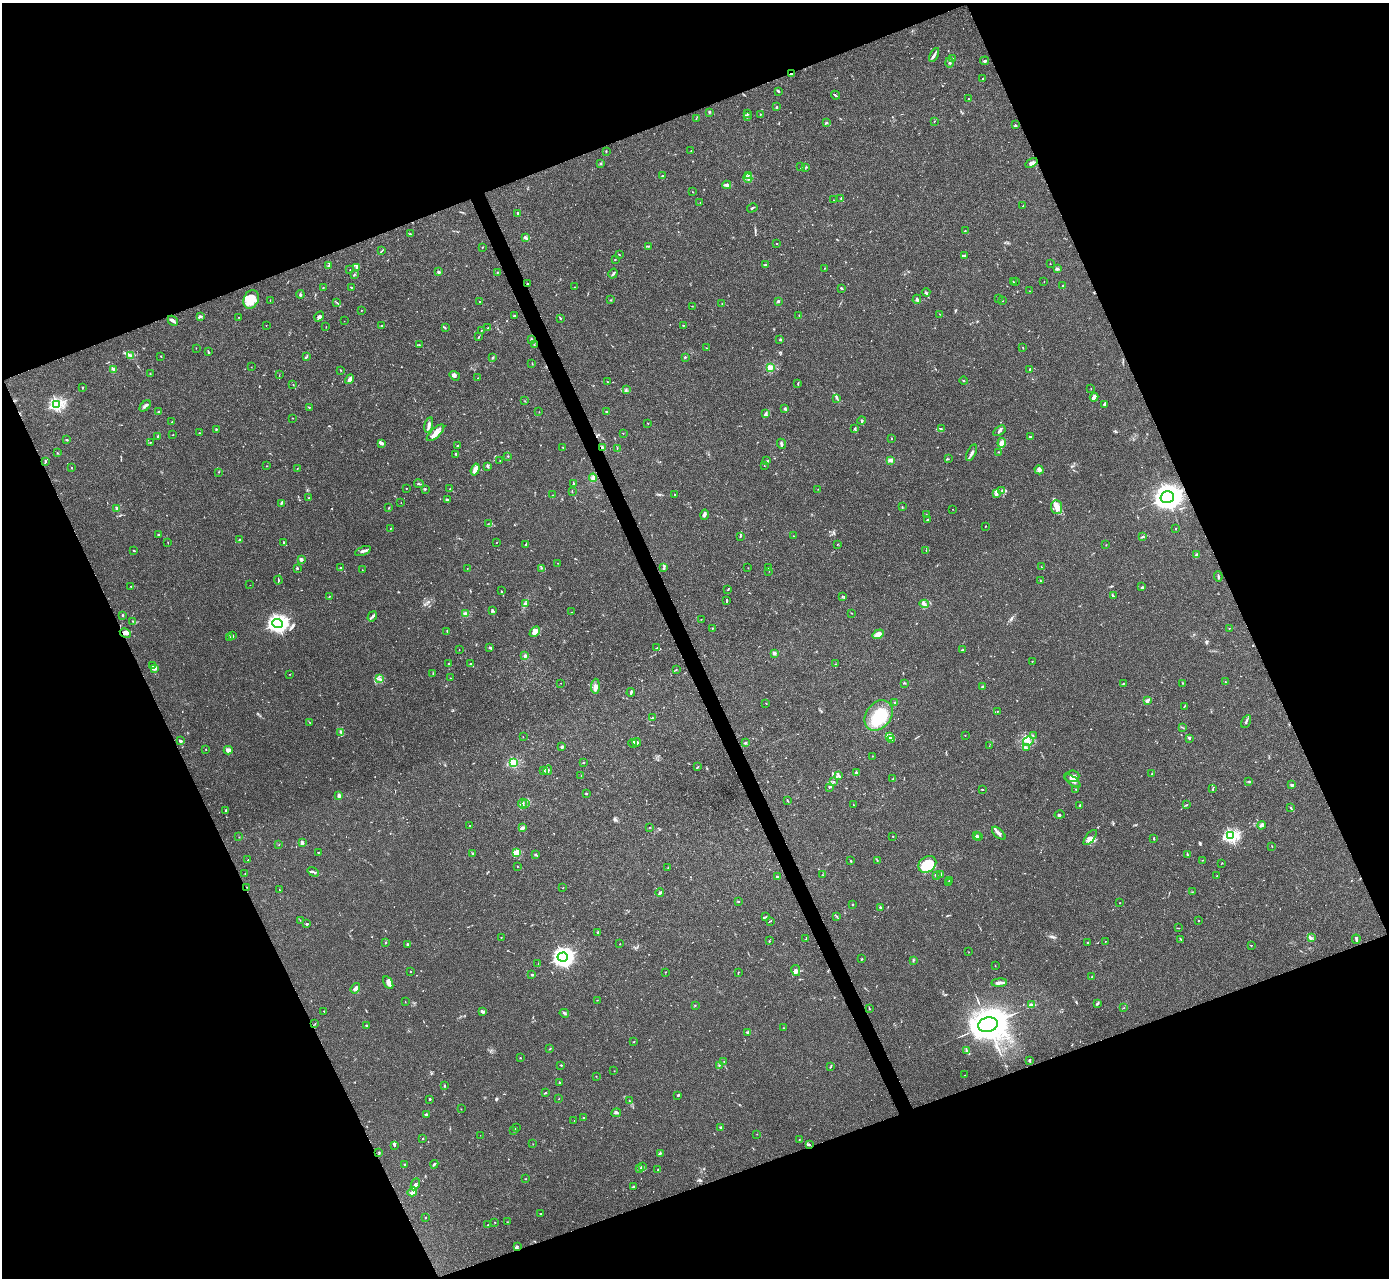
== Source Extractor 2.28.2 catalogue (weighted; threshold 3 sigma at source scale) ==
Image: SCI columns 4-5551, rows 284-5387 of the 5553 x 5542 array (HDU 1 of 3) = the unmasked area's bounding box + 8 px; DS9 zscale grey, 4 x 4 block average (1 PNG px = mean of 4 x 4 image px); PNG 1391 x 1280 px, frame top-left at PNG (2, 3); each listed source drawn as its Kron ellipse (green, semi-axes under 4 px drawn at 4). Shown black and unused: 43% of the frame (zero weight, under 3 of 4 exposures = <1% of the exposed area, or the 3 px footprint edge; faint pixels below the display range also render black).
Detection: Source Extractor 2.28.2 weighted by HDU 2 'WHT'. Background 0.0392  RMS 0.0028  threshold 0.0126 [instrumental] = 3 sigma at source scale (4.5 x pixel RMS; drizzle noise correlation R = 1.50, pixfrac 1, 0.05/0.05 arcsec/px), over >= 5 px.
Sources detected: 738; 2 too faint to see at this stretch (4 x 4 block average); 1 inside a brighter object's white glare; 4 cosmic-ray / hot-pixel residue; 4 long thin detections or spike segments (spike, bleed or trail) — neither listed nor drawn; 32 coinciding with a brighter row at this scale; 45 inside a brighter listed object's ellipse — not listed separately; of the other 650, all 500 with FLUX_AUTO >= 0.464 (the completeness limit of this list) listed and drawn (150 fainter detections not listed), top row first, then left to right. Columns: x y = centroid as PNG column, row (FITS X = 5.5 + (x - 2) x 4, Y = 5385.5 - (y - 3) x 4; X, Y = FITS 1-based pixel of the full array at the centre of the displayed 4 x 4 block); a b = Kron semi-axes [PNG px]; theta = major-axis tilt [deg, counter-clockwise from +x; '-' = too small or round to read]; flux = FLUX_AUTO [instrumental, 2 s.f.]
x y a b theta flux
934 55 7 2 63 4.9
952 58 2 2 - 1.1
985 61 4 3 - 2
950 62 5 2 - 2.4
791 74 4 2 - 2.1
983 78 2 2 - 0.84
779 91 3 2 - 2.3
835 95 4 2 - 1.8
969 99 2 2 - 0.6
776 107 2 2 - 1.3
709 112 3 2 - 1.7
748 114 2 2 - 1.4
761 114 2 2 - 0.67
747 116 3 2 - 1.4
696 119 2 2 - 0.49
934 121 2 2 - 0.53
826 123 3 2 - 2.2
1015 125 2 2 - 0.88
606 151 2 2 - 1.5
691 151 2 2 - 0.81
600 163 2 2 - 1.2
1032 163 7 3 34 5.8
801 167 2 2 - 0.83
806 167 2 2 - 0.96
748 175 2 2 - 0.74
662 176 2 2 - 1.2
748 178 5 2 - 3.2
727 185 4 3 - 4.8
693 192 2 2 - 0.58
841 199 2 2 - 0.64
834 200 3 2 - 0.77
700 202 2 2 - 0.61
1023 206 2 2 - 0.7
752 208 5 2 - 2
518 213 2 2 - 1.9
965 231 2 2 - 0.89
410 234 2 2 - 1.5
525 237 4 2 - 4.1
777 244 2 2 - 0.95
648 246 2 2 - 1.1
482 247 3 2 - 0.9
382 251 3 2 - 1.1
619 254 2 2 - 1
964 255 3 2 - 1.3
615 259 2 2 - 2.6
1050 264 2 2 - 0.6
766 265 4 2 - 1.6
328 266 2 2 - 0.6
356 268 3 3 - 3.3
824 268 2 2 - 0.57
1058 269 4 2 - 2.1
350 270 2 2 - 0.71
439 272 2 2 - 16
497 272 2 2 - 0.68
354 274 2 2 - 1.1
613 274 5 2 - 2.6
1013 281 2 2 - 0.83
1015 282 2 2 - 1.3
1044 282 2 2 - 0.53
528 284 2 2 - 1.1
1063 286 2 2 - 6.2
323 287 2 2 - 0.58
351 287 2 2 - 1
575 287 2 2 - 0.6
841 288 2 2 - 2.3
1030 291 2 2 - 0.51
926 292 4 2 - 2.1
300 294 4 3 - 2.2
251 299 10 7 67 17
917 299 4 2 - 3.7
998 299 2 2 - 0.48
270 300 2 2 - 0.88
610 300 2 2 - 1.1
778 301 2 2 - 11
1002 301 2 2 - 0.46
336 302 2 2 - 0.85
480 302 2 2 - 0.82
722 304 2 2 - 0.92
692 306 2 2 - 0.54
361 310 2 2 - 0.68
939 314 2 2 - 0.57
799 315 2 2 - 1.1
200 316 4 2 - 2.1
319 316 5 4 - 5.4
514 316 2 2 - 1.6
239 317 2 2 - 0.62
560 318 2 2 - 1.5
173 321 5 2 - 5.3
344 321 2 2 - 0.72
266 325 2 2 - 0.72
381 325 2 2 - 1.2
683 325 3 2 - 0.64
326 327 2 2 - 0.49
445 328 2 2 - 1.3
488 328 2 2 - 1.2
481 330 2 2 - 0.69
478 337 4 2 - 1
531 339 2 2 - 4.8
780 340 3 2 - 2
419 345 2 2 - 0.56
534 345 2 2 - 0.62
196 348 2 2 - 0.6
706 348 2 2 - 1.3
1023 348 2 2 - 0.58
208 352 3 2 - 1.7
130 355 3 2 - 2
161 357 3 2 - 0.96
307 357 3 2 - 1.2
493 357 2 2 - 1.3
685 357 2 2 - 1.7
532 364 3 2 - 0.84
251 367 2 2 - 0.49
770 367 2 2 - 84
113 369 3 3 - 2.8
1030 369 2 2 - 3.1
341 370 2 2 - 0.81
150 374 2 2 - 0.8
279 375 2 2 - 0.49
455 376 5 4 - 4.2
478 378 2 2 - 0.49
350 379 5 3 - 7.8
963 381 4 2 - 1
608 382 2 2 - 0.54
798 383 2 2 - 1.4
293 384 2 2 - 0.78
82 388 2 2 - 2.1
1091 388 2 2 - 0.48
626 390 2 2 - 0.73
1094 397 4 3 - 6.3
837 398 2 2 - 0.84
525 401 2 2 - 0.49
57 404 2 2 - 350
1104 405 3 2 - 2
145 406 7 2 44 3.5
309 407 2 2 - 1.2
784 409 3 2 - 1.7
158 411 3 2 - 1.4
606 411 2 2 - 1.7
539 412 2 2 - 0.48
766 414 3 2 - 1.9
293 418 2 2 - 0.6
861 421 4 2 - 2
172 422 2 2 - 0.58
648 423 2 2 - 1.1
429 425 8 2 77 9.4
855 428 4 2 - 1.5
941 428 2 2 - 0.62
216 429 3 2 - 1.2
999 431 7 3 34 3.8
199 433 2 2 - 0.62
435 433 11 4 43 12
623 433 2 2 - 0.69
173 435 2 2 - 0.67
158 436 3 2 - 2
1030 436 3 2 - 0.99
892 438 2 2 - 2.5
66 440 2 2 - 2.2
150 442 2 2 - 0.65
381 443 4 4 - 3.7
1002 443 4 3 - 20
781 444 5 2 - 3.2
457 446 2 2 - 1
563 447 2 2 - 0.49
602 448 3 2 - 2.5
617 448 3 2 - 0.77
999 452 2 2 - 1.1
57 453 2 2 - 0.91
972 453 9 2 65 4.8
456 454 3 2 - 1.5
508 456 3 2 - 0.99
948 459 2 2 - 0.5
500 460 2 2 - 0.49
891 460 4 3 - 4.1
767 461 4 2 - 1.7
46 462 2 2 - 0.95
266 466 2 2 - 0.57
488 466 4 2 - 2.1
764 466 2 2 - 0.59
72 468 2 2 - 0.99
297 468 2 2 - 0.53
475 470 6 3 72 9.3
1039 470 4 4 - 4.3
219 472 2 2 - 0.56
593 478 4 3 - 5
419 484 5 2 - 1.9
573 484 3 2 - 1.5
406 488 2 2 - 0.64
425 489 2 2 - 1.4
450 489 2 2 - 0.87
818 489 2 2 - 0.6
1002 491 2 2 - 0.76
572 492 2 2 - 0.56
996 494 4 3 - 4.2
552 495 2 2 - 0.65
675 495 2 2 - 0.92
1167 497 7 6 - 2000
308 498 3 2 - 0.68
447 500 2 2 - 3.4
281 503 4 2 - 2.8
401 503 2 2 - 0.68
902 507 3 2 - 1
1057 507 7 5 -87 11
117 508 2 2 - 27
389 508 3 2 - 0.94
952 509 2 2 - 0.53
926 514 2 2 - 0.56
704 515 5 3 - 4.7
928 520 3 2 - 2.2
488 524 2 2 - 0.56
985 526 2 2 - 0.47
390 528 2 2 - 0.63
1175 529 2 2 - 1
158 535 2 2 - 4.4
740 536 2 2 - 1.4
793 536 2 2 - 0.65
1142 537 2 2 - 1.9
240 540 2 2 - 3.1
497 542 2 2 - 0.48
168 543 2 2 - 0.61
284 543 4 2 - 2.5
837 544 2 2 - 0.66
525 545 2 2 - 0.69
1106 545 2 2 - 0.53
134 550 2 2 - 1.4
926 550 2 2 - 0.79
363 551 8 3 22 5
1197 555 4 2 - 2.4
301 559 2 2 - 22
558 563 2 2 - 0.57
1041 567 2 2 - 0.5
297 568 2 2 - 6.2
341 568 2 2 - 0.88
467 568 2 2 - 0.69
541 568 2 2 - 0.92
664 568 3 2 - 1.8
748 568 2 2 - 0.47
768 568 2 2 - 0.79
362 570 2 2 - 0.59
769 571 2 2 - 0.47
1218 576 5 2 - 2.2
278 580 4 2 - 1.9
1040 581 2 2 - 1
250 585 2 2 - 0.6
131 586 2 2 - 0.53
1142 587 4 2 - 1.5
728 589 2 2 - 0.81
501 591 2 2 - 0.69
329 596 2 2 - 0.91
842 596 3 2 - 0.93
1113 596 3 2 - 1.2
727 601 4 2 - 1.8
525 604 2 2 - 1.5
924 604 5 2 - 4.4
492 610 4 2 - 2
572 612 2 2 - 0.66
851 613 2 2 - 0.58
465 614 3 3 - 3.2
123 615 2 2 - 1.6
372 616 5 2 - 3.2
701 619 2 2 - 0.5
133 621 2 2 - 0.72
277 623 5 4 - 470
712 628 2 2 - 2.8
1229 628 2 2 - 0.56
447 631 2 2 - 0.94
535 632 6 4 43 13
125 633 6 3 -30 6
878 634 6 3 32 17
233 635 3 2 - 1.9
229 637 2 2 - 0.52
489 648 3 2 - 1.4
657 648 2 2 - 1.1
459 649 2 2 - 0.6
963 650 4 2 - 1.3
774 653 2 2 - 25
525 656 3 3 - 2.5
1032 661 2 2 - 0.56
449 664 2 2 - 3.1
471 664 3 2 - 1.5
836 664 2 2 - 0.5
153 666 3 3 - 2.3
155 668 3 2 - 2.5
676 670 2 2 - 0.52
289 674 2 2 - 0.59
433 674 2 2 - 0.74
450 678 2 2 - 1
379 679 3 2 - 2
1225 682 2 2 - 0.79
561 683 2 2 - 0.5
904 683 3 2 - 1.2
1124 683 4 2 - 1.4
1182 683 2 2 - 0.53
595 686 7 4 87 6.4
983 687 3 2 - 1.5
631 692 4 2 - 2
1147 700 4 3 - 3.5
766 703 2 2 - 0.64
895 703 2 2 - 9.9
1184 706 4 2 - 1.1
998 711 2 2 - 0.64
879 715 16 12 53 74
653 718 2 2 - 0.61
1246 721 7 2 63 2.9
310 722 2 2 - 0.56
1182 727 2 2 - 0.63
341 732 4 2 - 2.1
965 735 2 2 - 0.59
1033 736 2 2 - 1.1
523 737 2 2 - 0.52
889 737 3 2 - 2.8
1189 738 3 2 - 2
891 740 4 2 - 2.9
180 741 3 2 - 3.3
1028 741 5 2 - 3.8
636 742 4 3 - 7.7
745 742 3 2 - 1.7
633 744 4 2 - 2.4
989 746 2 2 - 0.53
562 747 2 2 - 6
1026 748 2 2 - 0.55
206 750 2 2 - 0.83
228 750 4 3 - 10
872 756 2 2 - 0.8
513 763 2 2 - 150
583 763 2 2 - 1.2
698 767 4 2 - 1.8
548 770 5 2 - 2.2
543 771 4 2 - 1.8
856 772 2 2 - 2.8
1152 773 2 2 - 0.69
581 776 2 2 - 0.49
839 776 3 2 - 2.3
1072 776 7 5 4 6.6
893 779 4 2 - 1.3
834 781 2 2 - 0.82
1073 781 9 3 -38 6.8
1249 781 3 2 - 0.99
1292 784 4 2 - 2.5
829 787 3 2 - 1.4
982 789 3 2 - 0.93
1076 789 2 2 - 2.4
1213 789 4 2 - 1
586 793 3 2 - 1.2
339 796 2 2 - 7.1
787 801 3 2 - 1.4
525 803 2 2 - 1.7
522 804 5 3 - 3.6
853 805 2 2 - 0.69
1080 805 3 2 - 1.4
1186 805 2 2 - 1.1
1291 808 3 2 - 1.6
225 810 3 2 - 0.99
1060 815 5 3 - 2.3
470 825 2 2 - 0.57
1262 825 4 3 - 3.3
650 827 3 2 - 0.8
522 828 2 2 - 6.7
999 833 8 3 -42 7.1
893 836 2 2 - 0.77
976 836 2 2 - 4.9
1231 836 3 2 - 330
239 837 2 2 - 0.54
978 837 2 2 - 0.95
1090 838 9 4 52 6.6
1154 838 2 2 - 1.2
302 842 4 2 - 3.8
279 844 2 2 - 0.68
1272 846 2 2 - 0.88
318 853 2 2 - 0.85
473 853 2 2 - 10
516 853 3 3 - 3.9
535 855 3 2 - 2.1
1187 855 2 2 - 1.4
248 860 3 2 - 0.62
877 860 2 2 - 0.78
1203 860 2 2 - 0.61
851 861 2 2 - 2.3
1222 863 3 2 - 0.66
927 864 9 7 36 59
517 867 2 2 - 0.7
668 868 2 2 - 0.56
313 872 6 2 -32 3.2
245 873 2 2 - 0.72
941 874 2 2 - 0.68
823 875 2 2 - 0.48
936 875 3 2 - 2.2
1217 876 2 2 - 0.67
777 877 2 2 - 1.9
949 880 2 2 - 1.7
948 882 2 2 - 1.6
247 887 2 2 - 0.93
563 888 2 2 - 0.51
279 890 2 2 - 0.59
1192 892 2 2 - 0.72
660 893 4 2 - 3.2
738 902 2 2 - 1
1120 903 2 2 - 2.1
852 905 2 2 - 1.3
880 907 2 2 - 9.1
836 916 2 2 - 0.67
766 917 2 2 - 1.1
300 920 2 2 - 0.6
1199 920 2 2 - 0.61
770 921 4 2 - 1.1
307 924 2 2 - 2.4
1179 928 2 2 - 0.97
598 932 3 2 - 1.1
501 937 2 2 - 0.68
1311 938 3 2 - 2.9
806 939 2 2 - 0.68
1181 939 3 2 - 1
1356 939 4 2 - 4.4
769 941 3 2 - 1
1105 941 2 2 - 0.49
1088 942 2 2 - 1.1
385 943 3 2 - 0.81
408 944 3 2 - 1.5
620 944 2 2 - 0.76
1251 945 2 2 - 0.97
969 952 2 2 - 0.53
563 957 5 4 - 740
862 959 2 2 - 1
913 960 3 2 - 1.4
538 964 2 2 - 0.63
995 965 2 2 - 0.58
796 970 6 4 -78 4.2
410 972 2 2 - 0.66
666 972 2 2 - 0.69
738 972 2 2 - 1.1
532 975 2 2 - 1.9
1092 976 3 2 - 0.85
388 983 7 3 -59 8
999 983 8 2 5 7.4
355 988 6 3 53 4.7
597 1000 2 2 - 0.66
405 1002 2 2 - 0.56
1097 1004 4 2 - 2.4
695 1005 2 2 - 0.85
1032 1005 2 2 - 21
1124 1008 2 2 - 0.71
869 1009 2 2 - 0.92
324 1011 2 2 - 0.93
483 1012 3 2 - 2
564 1013 5 2 - 2.4
315 1024 3 2 - 0.78
366 1025 2 2 - 3.4
988 1025 10 7 16 4300
784 1028 2 2 - 0.57
748 1033 3 2 - 1.7
634 1042 2 2 - 0.67
550 1049 3 2 - 1
967 1051 3 2 - 1.6
520 1058 2 2 - 3.8
1029 1060 3 2 - 2
724 1061 2 2 - 0.47
561 1065 2 2 - 1.5
719 1065 2 2 - 0.87
830 1067 2 2 - 1.2
614 1071 2 2 - 0.49
965 1075 2 2 - 0.53
596 1076 2 2 - 0.59
559 1082 2 2 - 1.6
444 1086 2 2 - 1.5
545 1093 3 2 - 1.2
678 1095 3 2 - 1.6
430 1099 2 2 - 4.1
559 1099 2 2 - 0.49
629 1101 2 2 - 0.88
461 1109 2 2 - 0.58
616 1113 5 2 - 2.5
426 1115 4 2 - 2.3
583 1118 2 2 - 1.5
574 1120 2 2 - 0.55
516 1128 3 2 - 1.3
721 1128 3 2 - 3
514 1131 2 2 - 0.61
757 1134 2 2 - 0.51
480 1135 2 2 - 0.54
422 1138 2 2 - 1.1
799 1140 2 2 - 0.7
533 1144 2 2 - 0.55
809 1144 3 2 - 1.5
394 1145 4 2 - 2.1
379 1152 2 2 - 1.4
660 1153 3 2 - 1.8
434 1164 4 2 - 2.1
404 1165 2 2 - 1.6
642 1166 4 2 - 1.7
639 1168 3 2 - 1.4
658 1170 2 2 - 1.9
526 1179 2 2 - 0.49
415 1184 6 4 64 4.8
633 1187 3 2 - 1.3
412 1192 5 4 - 5.9
540 1214 3 2 - 0.84
425 1217 3 2 - 0.81
495 1222 2 2 - 0.71
507 1222 2 2 - 0.64
488 1225 2 2 - 0.8
517 1246 2 2 - 1.4
Overlapping masked pixels (flux is a lower limit): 3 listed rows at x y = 791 74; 602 448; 125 633
Diffuse or blended objects may show on this block-average render without a row.